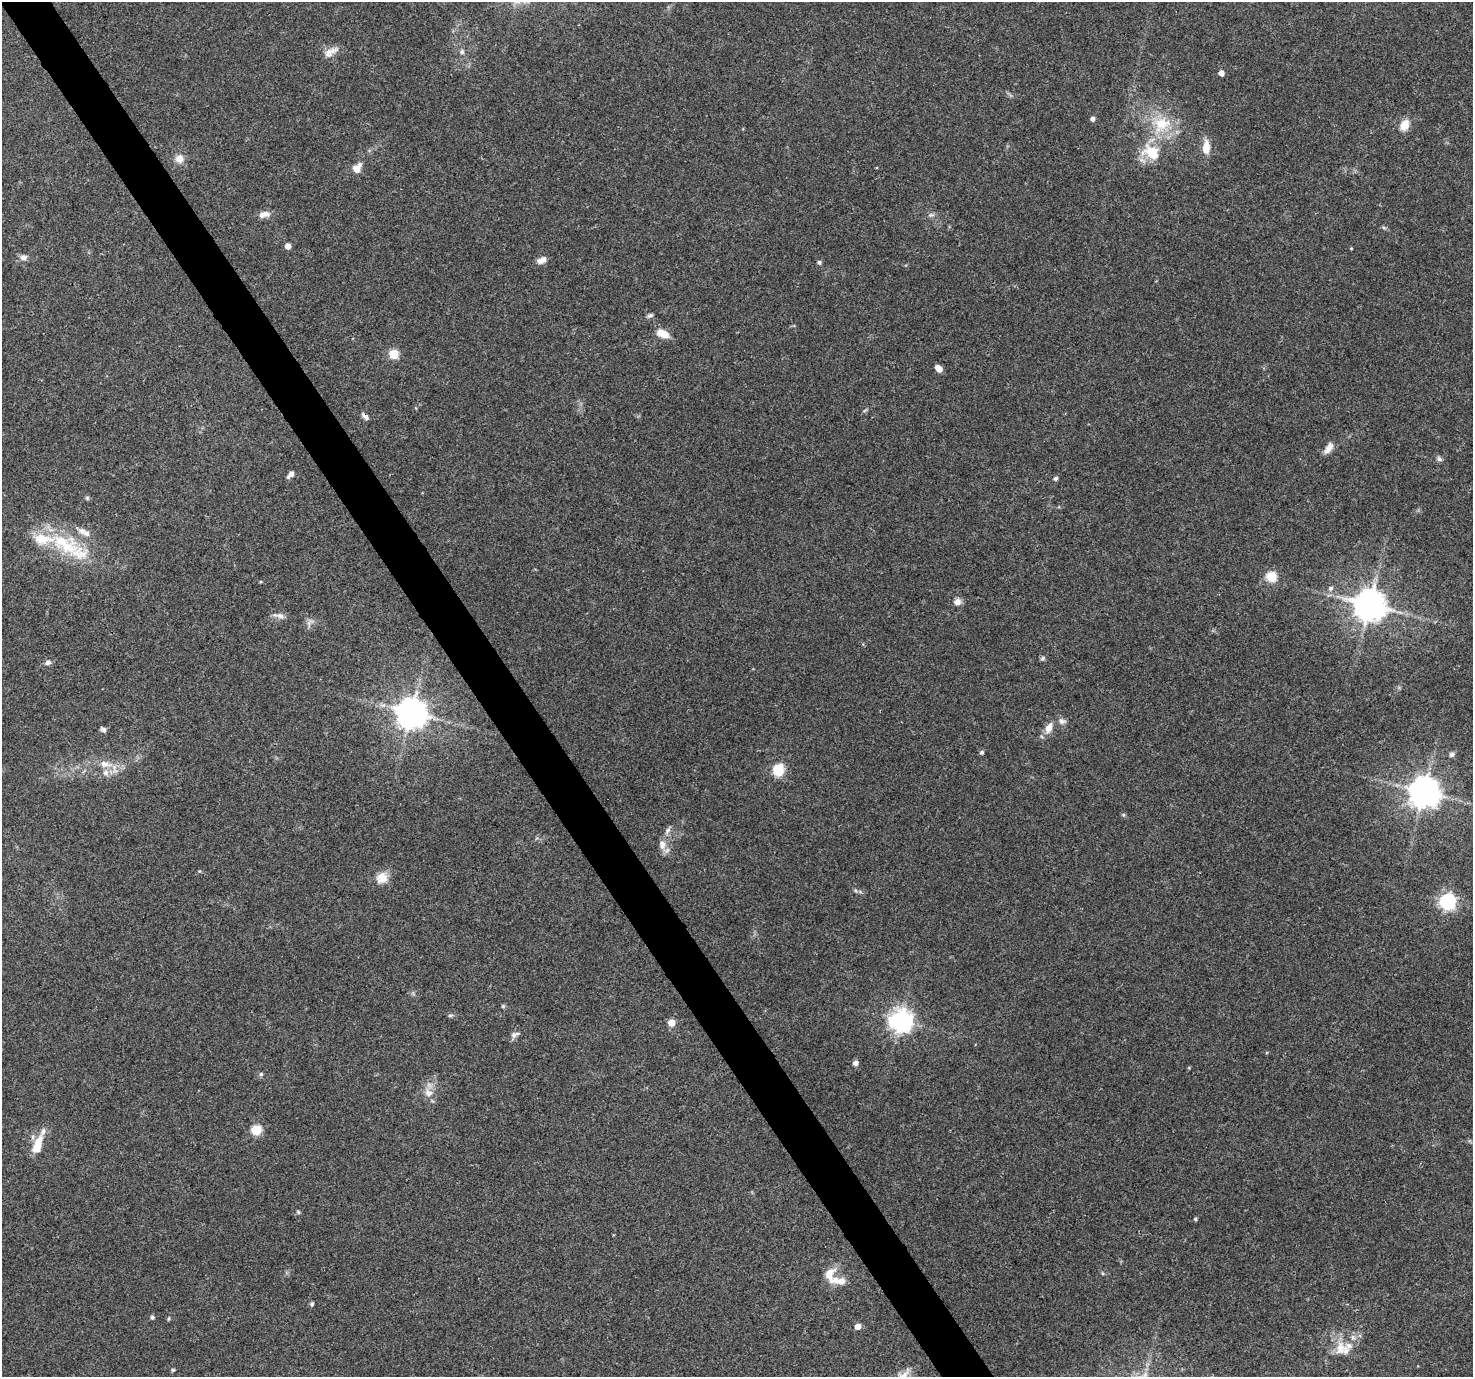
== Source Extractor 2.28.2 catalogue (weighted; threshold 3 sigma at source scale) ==
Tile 11 of 4 x 4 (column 3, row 3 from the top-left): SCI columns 2943-4413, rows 1494-2868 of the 5888 x 5798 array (HDU 1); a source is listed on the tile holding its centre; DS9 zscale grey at full resolution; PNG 1475 x 1379 px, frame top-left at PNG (2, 2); no overlay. Shown black and unused: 3% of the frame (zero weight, under 3 of 4 exposures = <1% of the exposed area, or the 3 px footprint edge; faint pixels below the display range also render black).
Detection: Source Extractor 2.28.2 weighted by HDU 2 'WHT'; one run over the whole footprint, this tile lists its part. Background 0.0498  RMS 0.0039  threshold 0.0175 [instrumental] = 3 sigma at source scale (4.5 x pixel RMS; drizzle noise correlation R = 1.50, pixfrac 1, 0.0396/0.0396 arcsec/px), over >= 5 px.
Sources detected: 79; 8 inside a brighter listed object's ellipse — not listed separately; the other 71 listed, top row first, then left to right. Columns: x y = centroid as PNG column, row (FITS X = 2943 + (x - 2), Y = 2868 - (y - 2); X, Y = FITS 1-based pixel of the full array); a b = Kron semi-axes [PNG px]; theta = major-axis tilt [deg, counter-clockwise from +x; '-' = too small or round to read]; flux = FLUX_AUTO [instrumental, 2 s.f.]
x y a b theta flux
331 52 22 9 30 3.4
462 52 8 6 89 1
1221 73 5 4 - 2.6
1093 119 4 4 - 1.6
1161 124 30 23 22 17
1404 125 14 10 62 4.6
1206 147 15 8 87 5.5
1152 153 14 10 -35 14
179 159 10 10 - 3.3
357 168 11 7 56 4.1
264 214 16 8 9 2.6
931 215 10 5 7 1.1
1384 228 7 4 -19 0.61
288 246 5 4 - 2.7
1351 248 3 3 - 0.33
23 257 9 7 8 1.8
542 260 11 7 24 2.7
819 262 5 5 - 0.76
650 315 9 5 24 0.89
663 334 13 7 -25 5.7
394 354 5 5 - 17
939 368 6 4 -44 4.4
365 416 10 5 -43 1.4
1329 448 15 7 55 2.9
1439 459 8 6 -45 1
290 474 9 5 47 2.2
1056 478 5 5 - 0.96
87 498 6 6 - 0.64
64 544 51 26 -24 29
1271 577 5 5 - 27
1331 588 8 7 - 1.2
957 602 8 7 - 2.5
1370 605 9 9 - 780
280 616 13 7 -19 2.1
309 623 13 6 48 1.7
1042 658 7 5 42 0.78
48 663 8 6 9 1.3
411 713 9 9 - 690
1062 721 11 8 -20 1.8
1049 728 13 7 62 3.9
103 729 7 5 -42 1.2
982 752 5 5 - 0.82
1452 754 7 7 - 1.1
105 764 19 9 -8 5
778 769 6 6 - 31
1424 792 9 9 - 720
1123 815 6 5 - 0.59
667 831 11 5 54 1.4
662 844 14 10 -76 3.3
199 871 4 4 - 0.4
382 878 14 13 - 5.3
1447 901 7 6 - 120
503 1006 6 5 - 0.55
450 1015 7 4 7 0.67
901 1020 8 8 - 300
671 1023 5 5 - 6.7
514 1035 13 7 25 1.6
856 1063 5 4 - 2.1
261 1074 6 6 - 0.77
428 1093 10 9 - 3.3
256 1130 5 5 - 25
38 1142 20 10 65 6.4
298 1212 6 4 -46 0.53
1195 1219 4 4 - 0.59
829 1274 23 14 -88 6.1
312 1304 5 4 - 0.9
152 1317 5 4 - 0.96
169 1318 7 3 71 0.45
858 1326 6 6 - 2.4
1340 1348 21 14 89 6.8
173 1370 5 4 - 0.5
Overlapping masked pixels (flux is a lower limit): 1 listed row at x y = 365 416